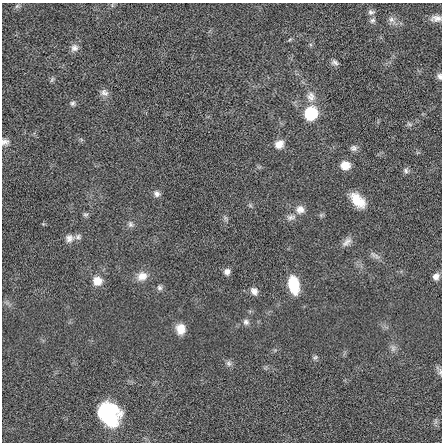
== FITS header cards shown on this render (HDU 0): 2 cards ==
NAXIS1  =                  440 / length of data axis 1
NAXIS2  =                  440 / length of data axis 2

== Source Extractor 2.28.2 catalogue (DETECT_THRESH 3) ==
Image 440 x 440 px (HDU 0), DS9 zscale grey, 1 PNG px = 1 image px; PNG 444 x 444 px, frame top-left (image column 1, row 440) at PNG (2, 3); no overlay
Background -0.02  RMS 0.76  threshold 2.28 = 3 sigma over >= 5 px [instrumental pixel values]
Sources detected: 48; all 48 listed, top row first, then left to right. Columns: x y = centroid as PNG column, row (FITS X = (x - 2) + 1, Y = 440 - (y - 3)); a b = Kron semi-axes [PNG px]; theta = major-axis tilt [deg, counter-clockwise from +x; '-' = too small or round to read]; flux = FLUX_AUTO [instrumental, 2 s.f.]
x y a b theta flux
17 6 7 4 44 100
371 12 10 7 -2 160
436 18 14 8 2 310
372 20 8 6 16 140
392 20 11 8 -44 270
290 39 6 4 20 70
74 48 10 10 - 260
335 62 9 6 -24 170
440 76 8 6 -83 150
52 79 9 4 63 86
104 93 12 9 -27 250
311 97 14 12 -82 460
72 103 7 6 - 120
311 113 9 8 - 3600
409 124 7 4 -44 95
5 142 10 8 -2 230
279 144 11 9 41 480
353 148 9 7 -9 180
345 165 10 9 - 610
406 171 7 7 - 140
157 194 9 8 - 220
357 200 18 10 -46 1000
250 205 6 5 - 83
300 209 11 11 - 380
85 215 7 6 - 100
291 217 13 8 6 260
225 218 9 4 -71 97
130 224 9 7 -79 170
78 237 8 7 - 150
69 238 11 10 - 320
347 242 16 7 42 290
373 255 10 5 -63 160
227 272 8 7 - 230
142 276 14 11 29 510
436 276 8 6 56 270
97 281 10 10 - 610
294 285 17 10 -79 1900
159 288 7 7 - 140
254 291 10 8 -55 250
246 322 9 8 - 190
181 329 11 10 - 600
393 348 9 6 76 180
315 357 7 6 - 100
228 363 9 7 -78 170
440 372 10 5 87 120
113 408 20 8 -33 1300
103 410 15 9 60 2700
111 419 20 17 -84 2100
At the frame edge (FLAGS 8, measured only in part): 3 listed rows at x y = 440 76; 5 142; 440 372